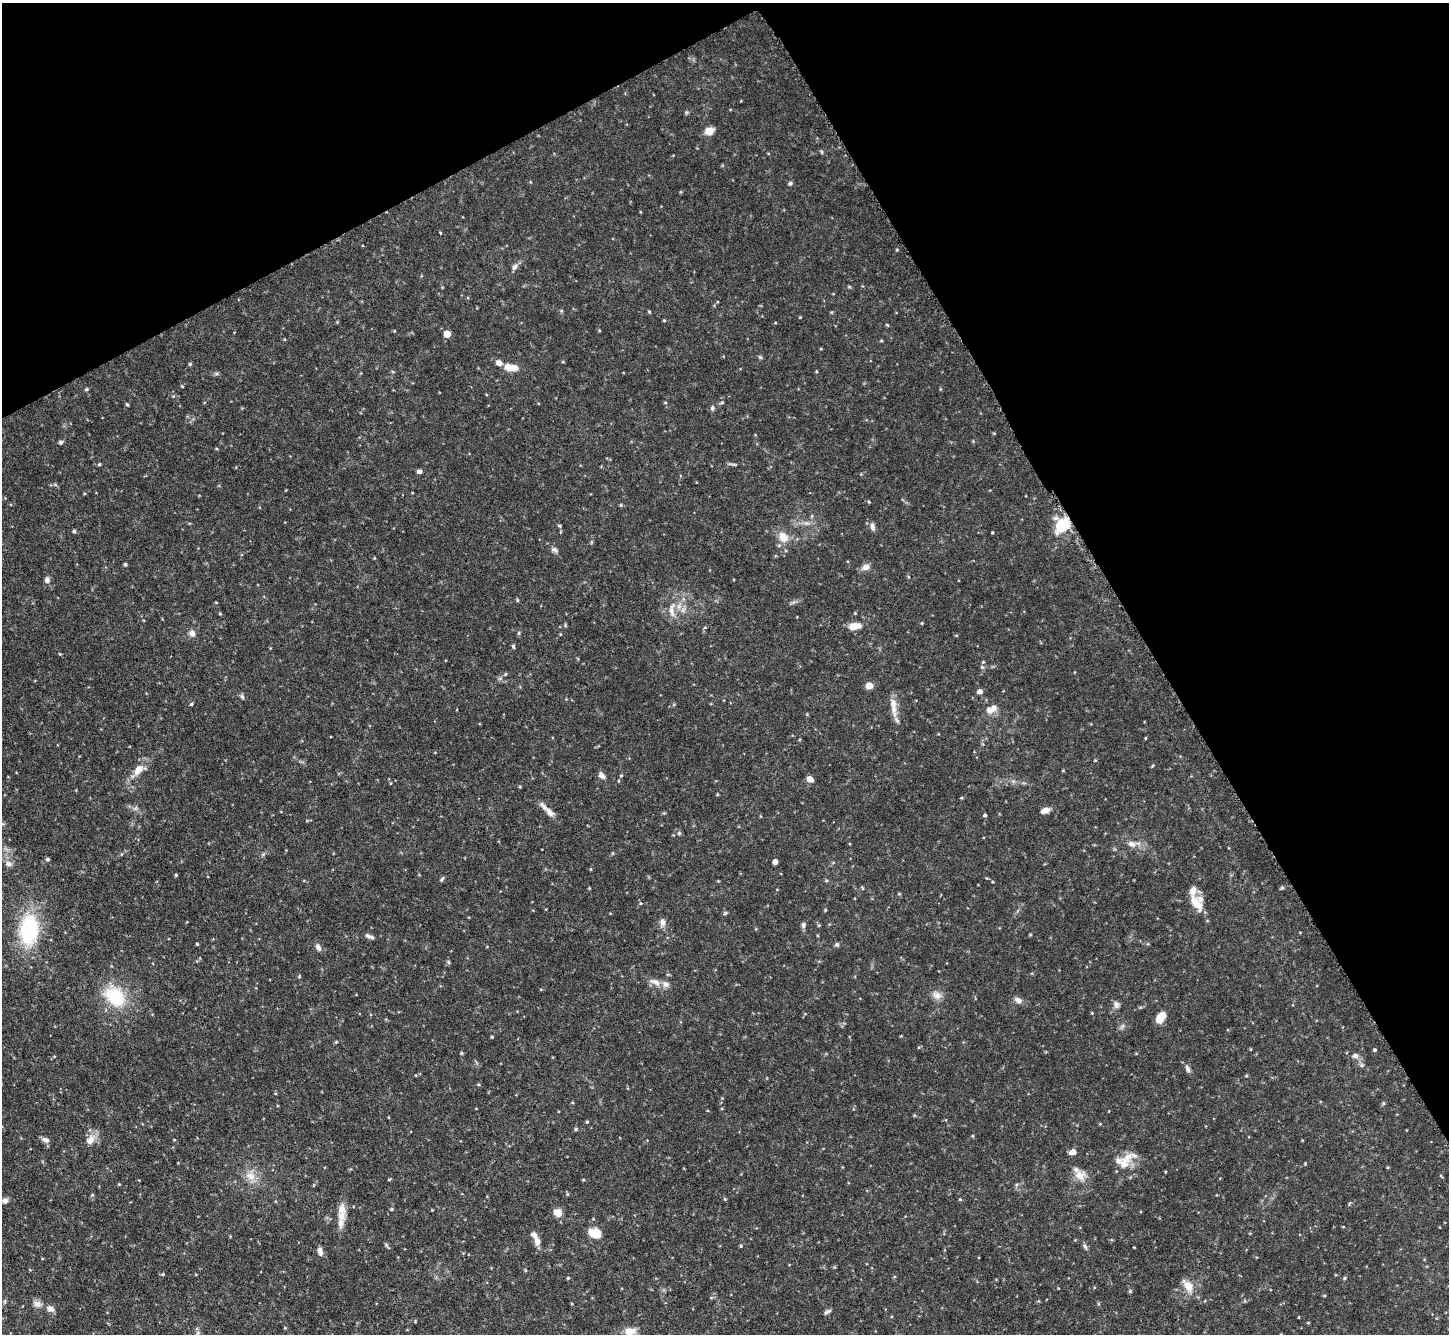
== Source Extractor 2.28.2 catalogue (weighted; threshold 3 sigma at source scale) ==
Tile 3 of 4 x 4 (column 3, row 1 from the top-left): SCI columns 2898-4344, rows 4294-5625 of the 5793 x 5783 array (HDU 1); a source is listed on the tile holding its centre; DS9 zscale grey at full resolution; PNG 1451 x 1336 px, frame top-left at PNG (2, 3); no overlay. Shown black and unused: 29% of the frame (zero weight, under 4 of 8 exposures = <1% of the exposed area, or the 3 px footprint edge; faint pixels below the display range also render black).
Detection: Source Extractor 2.28.2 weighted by HDU 2 'WHT'; one run over the whole footprint, this tile lists its part. Background 0.112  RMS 0.0044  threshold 0.0178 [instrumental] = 3 sigma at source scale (4.09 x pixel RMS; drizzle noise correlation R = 1.36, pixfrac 0.8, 0.05/0.05 arcsec/px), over >= 5 px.
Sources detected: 172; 1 inside a brighter object's white glare — not listed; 11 inside a brighter listed object's ellipse — not listed separately; the other 160 listed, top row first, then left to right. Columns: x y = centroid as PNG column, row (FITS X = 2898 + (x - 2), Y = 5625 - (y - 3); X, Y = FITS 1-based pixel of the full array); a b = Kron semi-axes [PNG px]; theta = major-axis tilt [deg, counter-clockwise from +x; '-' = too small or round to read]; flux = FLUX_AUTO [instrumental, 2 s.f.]
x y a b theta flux
709 131 9 8 - 4.1
822 152 6 3 -71 0.51
790 183 6 5 - 0.75
440 233 4 3 - 0.36
897 250 4 3 - 0.38
514 267 9 6 56 1.5
561 311 5 4 - 0.48
649 311 4 4 - 0.45
664 320 4 4 - 0.41
337 322 4 4 - 0.34
775 323 4 3 - 0.29
887 325 6 3 -36 0.36
599 330 4 3 - 0.36
447 334 5 5 - 7.7
881 340 5 3 - 0.38
760 357 5 5 - 0.66
190 364 5 4 - 0.5
511 367 15 7 -7 5.9
816 371 5 3 - 0.4
182 386 4 3 - 0.38
86 389 5 4 - 0.58
665 402 5 3 - 0.34
127 404 5 4 - 0.46
712 408 7 5 80 0.89
994 433 5 3 - 0.35
61 442 5 5 - 0.79
99 464 5 4 - 0.47
419 471 5 5 - 1.2
55 484 6 4 -20 0.61
869 502 4 3 - 0.44
621 505 5 4 - 0.49
559 526 5 4 - 0.5
1061 526 21 15 -85 12
872 527 11 6 -77 1.5
74 531 5 5 - 0.59
992 533 3 2 - 0.4
783 537 14 11 -55 5.5
554 549 9 6 -21 1.2
125 564 5 4 - 0.61
865 567 10 7 24 2.3
47 580 8 6 -83 1.6
517 600 5 3 - 0.42
672 610 23 8 -90 4.3
220 614 5 3 - 0.38
854 626 14 8 6 4.2
192 633 8 7 - 2.1
519 633 5 4 - 0.55
513 646 6 4 -73 0.59
60 654 5 3 - 0.4
983 662 4 4 - 0.45
982 667 5 4 - 0.58
505 674 5 3 - 0.35
869 686 6 6 - 3.6
980 691 5 4 - 2.3
242 697 8 5 -63 0.8
191 704 4 4 - 0.47
893 704 23 9 -81 4.5
993 708 11 9 70 2.6
807 714 5 3 - 0.34
1145 738 4 3 - 0.31
1095 760 4 4 - 0.34
1152 766 5 3 - 0.44
138 770 16 9 48 4.9
621 775 4 4 - 0.43
602 776 9 6 -36 2
810 779 8 6 -44 2.5
1013 781 5 5 - 0.85
520 787 4 3 - 0.4
961 798 5 3 - 0.38
135 808 8 4 37 0.79
1045 810 9 6 20 2.9
550 812 14 7 -50 2.5
985 815 4 3 - 0.81
679 833 5 5 - 0.6
1132 844 13 8 -8 2.8
613 853 5 3 - 0.38
263 854 6 5 - 0.67
48 859 4 4 - 0.78
775 862 5 4 - 1.5
8 864 10 7 -18 1.8
176 875 4 4 - 0.43
442 879 7 4 48 0.68
993 882 3 3 - 0.37
862 888 5 3 - 0.39
1282 888 5 4 - 0.72
899 894 5 4 - 0.42
1196 903 23 11 -57 7.2
725 913 5 4 - 0.75
662 922 10 7 -75 2
803 925 7 6 - 1.1
819 925 5 3 - 0.4
29 930 28 17 87 40
1030 934 5 3 - 0.4
369 936 11 4 -24 1.4
197 944 3 3 - 0.47
837 944 6 5 - 0.74
318 947 10 6 -67 1.7
448 962 5 5 - 0.59
655 982 19 8 -24 3.2
937 995 14 10 -36 2.9
115 996 23 17 -44 23
1018 1000 11 7 -25 1.9
1116 1004 10 7 -65 1.5
1140 1007 5 4 - 0.46
1092 1013 4 3 - 0.33
1160 1017 12 8 57 5.2
1122 1026 7 6 - 1.1
492 1037 3 3 - 0.45
336 1042 4 4 - 0.42
1251 1049 4 3 - 0.31
1375 1050 4 4 - 0.66
461 1053 4 3 - 0.51
1355 1056 7 6 - 1.5
1362 1065 7 4 -90 0.81
1188 1069 10 6 -67 1.4
1246 1076 5 3 - 0.42
572 1102 4 3 - 0.37
1384 1103 5 5 - 0.61
587 1122 4 4 - 0.48
576 1129 5 4 - 0.54
972 1136 4 4 - 0.39
45 1140 10 6 -22 1.7
90 1140 16 10 57 3.8
1073 1152 7 5 16 2.6
1122 1162 25 15 -20 7.3
1080 1175 16 13 -16 4.8
250 1176 16 11 -20 4.8
389 1179 5 3 - 0.39
583 1180 3 3 - 0.37
119 1184 4 4 - 0.34
567 1194 5 4 - 0.48
92 1195 5 4 - 0.46
725 1199 5 4 - 0.43
960 1199 4 4 - 0.42
5 1201 7 7 - 1.5
342 1209 15 11 -85 3.9
392 1209 4 4 - 0.5
558 1212 9 8 - 4
595 1233 13 9 -18 7.1
536 1239 18 6 -64 3.7
387 1245 9 4 -48 0.69
741 1246 4 4 - 0.46
1085 1246 9 5 -63 0.92
320 1251 10 6 -75 2
163 1274 4 3 - 0.41
568 1278 4 4 - 0.38
1344 1278 5 3 - 0.46
1188 1286 18 10 -50 5.5
1058 1288 4 2 - 0.3
1130 1291 5 4 - 0.5
711 1298 6 3 19 0.47
5 1301 6 4 90 0.6
37 1304 14 9 -19 2.4
572 1304 4 3 - 0.37
1098 1304 6 4 -89 0.46
50 1309 11 9 -30 2.1
827 1312 11 4 32 0.93
285 1328 4 4 - 0.34
630 1331 17 11 5 5
197 1333 8 4 81 0.94
Isophote crosses this tile's border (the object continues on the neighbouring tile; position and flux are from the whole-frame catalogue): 2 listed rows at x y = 630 1331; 197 1333